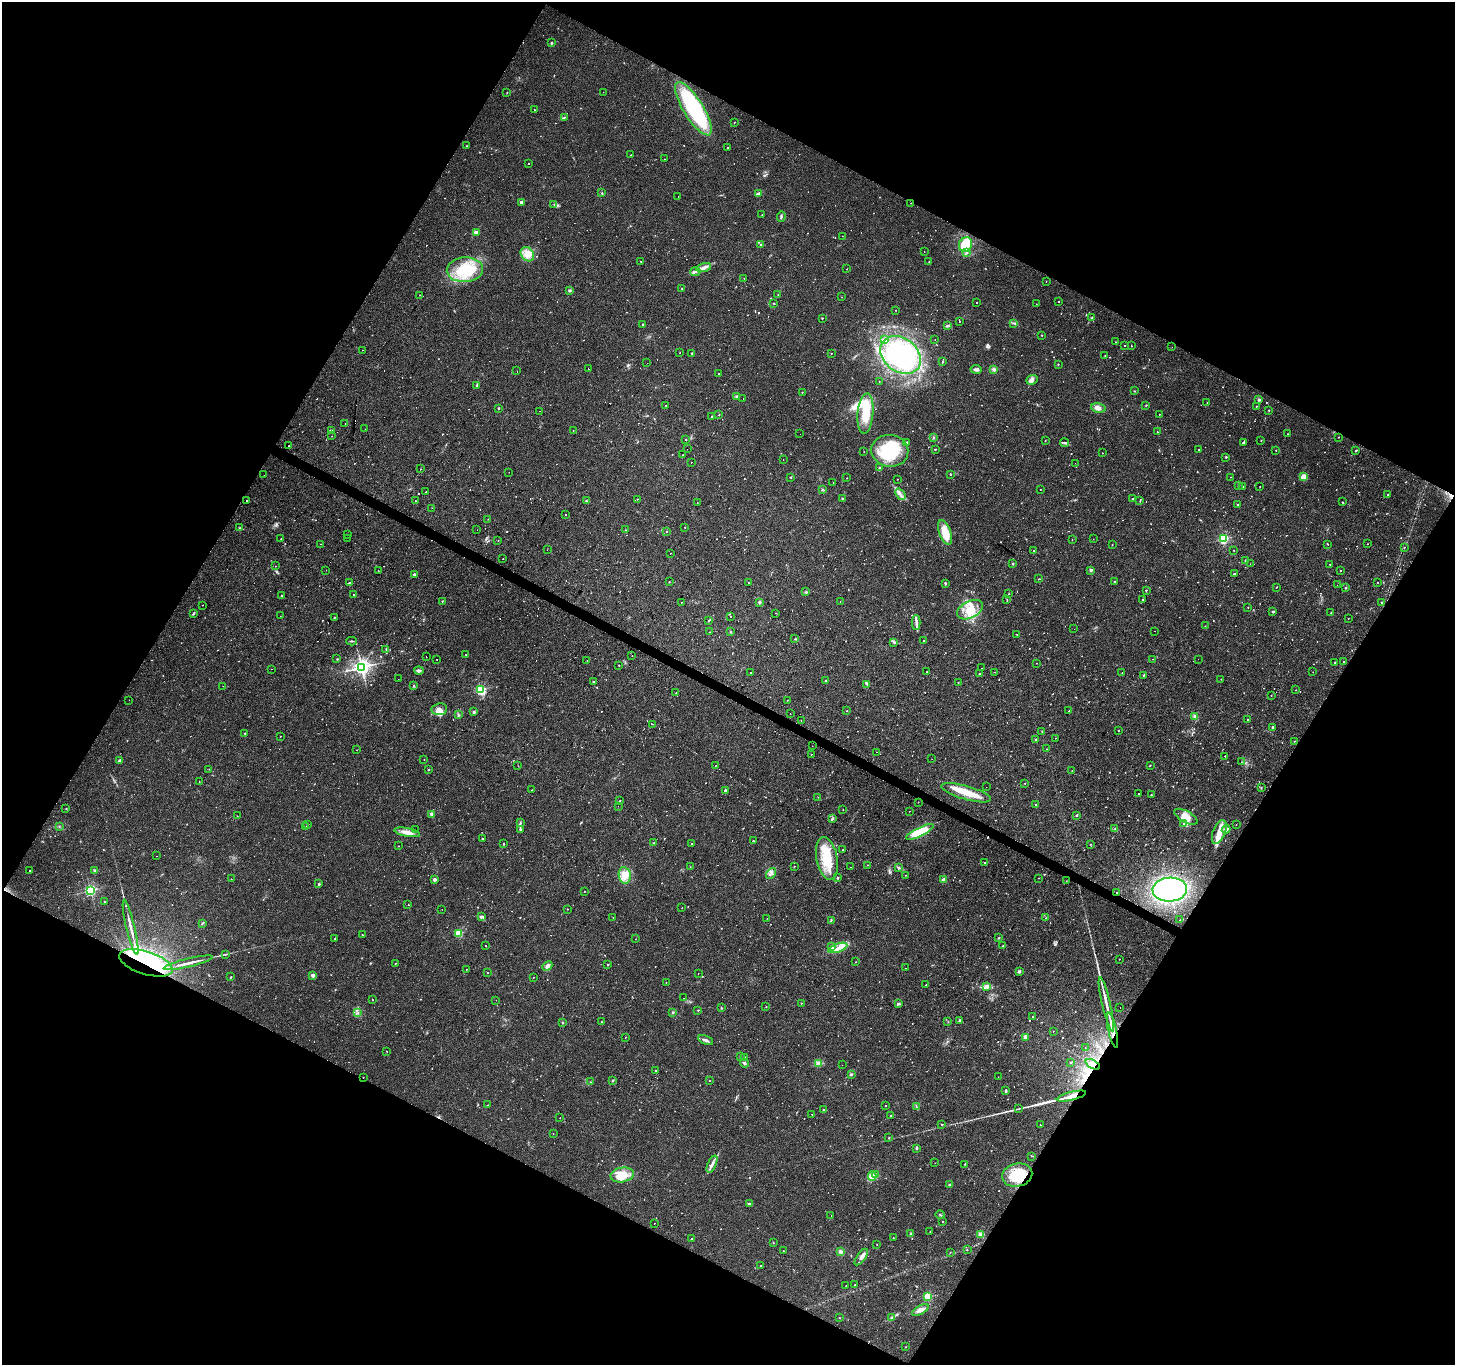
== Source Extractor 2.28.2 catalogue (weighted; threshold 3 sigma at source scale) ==
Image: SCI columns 4-5813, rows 259-5707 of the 5813 x 5898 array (HDU 1 of 3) = the unmasked area's bounding box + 8 px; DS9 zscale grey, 4 x 4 block average (1 PNG px = mean of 4 x 4 image px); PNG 1457 x 1367 px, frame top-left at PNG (2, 2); each listed source drawn as its Kron ellipse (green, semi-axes under 4 px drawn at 4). Shown black and unused: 47% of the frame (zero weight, under 2 of 3 exposures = <1% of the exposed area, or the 3 px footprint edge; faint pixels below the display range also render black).
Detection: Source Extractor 2.28.2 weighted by HDU 2 'WHT'. Background 0.0542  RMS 0.0044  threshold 0.0198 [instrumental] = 3 sigma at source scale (4.5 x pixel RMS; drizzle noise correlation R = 1.50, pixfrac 1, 0.0396/0.0396 arcsec/px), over >= 5 px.
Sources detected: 1309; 17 too faint to see at this stretch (4 x 4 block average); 5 inside a brighter object's white glare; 118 cosmic-ray / hot-pixel residue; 1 long thin detection or spike segment (spike, bleed or trail) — neither listed nor drawn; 5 coinciding with a brighter row at this scale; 27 inside a brighter listed object's ellipse — not listed separately; of the other 1136, all 500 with FLUX_AUTO >= 0.948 (the completeness limit of this list) listed and drawn (636 fainter detections not listed), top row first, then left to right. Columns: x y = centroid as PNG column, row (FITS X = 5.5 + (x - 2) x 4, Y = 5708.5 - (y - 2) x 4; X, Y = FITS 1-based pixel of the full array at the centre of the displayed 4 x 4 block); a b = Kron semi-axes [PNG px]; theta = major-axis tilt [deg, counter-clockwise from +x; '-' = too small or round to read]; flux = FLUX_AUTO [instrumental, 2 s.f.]
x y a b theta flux
551 43 2 2 - 9.6
507 92 2 2 - 1.2
603 92 2 2 - 1.4
693 109 31 10 -58 270
534 110 2 2 - 1.3
564 117 3 2 - 2.1
734 122 2 2 - 1.7
467 146 2 2 - 1.3
727 147 2 2 - 1.2
631 155 2 2 - 2.2
664 159 2 2 - 1.5
529 163 2 2 - 13
602 193 2 2 - 1.8
758 193 3 2 - 6.1
678 196 2 2 - 1.3
521 202 2 2 - 18
911 203 2 2 - 1.1
554 204 2 2 - 1.6
762 215 2 2 - 1.1
781 216 5 2 - 3.9
476 232 2 2 - 43
842 236 2 2 - 1
761 245 2 2 - 9.8
965 245 7 6 - 41
924 251 2 2 - 1.1
966 253 2 2 - 5.2
527 254 8 6 -50 22
641 261 2 2 - 1.6
929 262 2 2 - 2.5
704 267 7 4 15 12
847 269 2 2 - 1.1
465 270 18 12 5 90
695 271 5 2 - 5.1
744 278 2 2 - 1.2
1046 281 2 2 - 1.1
682 289 2 2 - 5.9
569 290 3 2 - 2.9
778 294 2 2 - 1.4
420 295 2 2 - 1
841 297 2 2 - 1.1
1059 301 2 2 - 1.9
977 302 2 2 - 1.5
774 303 2 2 - 4.4
1036 304 2 2 - 1.2
896 310 2 2 - 2
1092 317 4 2 - 1.9
822 318 2 2 - 4.1
960 321 2 2 - 1.5
1014 323 3 2 - 1.4
643 324 2 2 - 7.7
947 326 4 2 - 3.3
1042 335 2 2 - 1.6
884 339 3 2 - 3.3
935 340 2 2 - 0.97
1116 342 2 2 - 1.4
1125 346 2 2 - 1.1
1131 346 2 2 - 1.6
1172 347 2 2 - 1.7
362 350 2 2 - 1
680 353 2 2 - 1.4
692 353 2 2 - 1.6
831 353 2 2 - 1
901 355 22 16 -37 410
1105 356 2 2 - 2
942 362 3 2 - 1.7
647 363 2 2 - 1
1058 364 2 2 - 2.8
588 369 2 2 - 3.2
976 369 5 3 - 5.8
994 369 4 3 - 5.9
517 371 2 2 - 0.96
719 374 2 2 - 1.4
1032 380 6 4 23 9.3
879 382 2 2 - 1.3
476 385 2 2 - 1.9
1135 391 2 2 - 1.6
802 392 2 2 - 2.3
737 396 3 2 - 3.1
743 398 2 2 - 7
1259 400 3 2 - 3.7
1207 403 2 2 - 1.1
1146 405 2 2 - 1.7
666 406 2 2 - 2
1256 406 2 2 - 1.7
498 408 2 2 - 8.1
1098 408 7 4 -10 11
1269 410 2 2 - 1.4
539 411 2 2 - 1.9
865 413 20 8 85 78
1159 414 2 2 - 1.3
719 415 2 2 - 2.6
712 417 2 2 - 6
345 424 2 2 - 1.6
365 429 2 2 - 2.1
331 431 2 2 - 25
573 431 2 2 - 0.96
1157 432 2 2 - 1.3
800 434 2 2 - 2.1
1288 434 2 2 - 1.1
331 436 2 2 - 2
1339 437 2 2 - 1.2
934 438 2 2 - 1.3
686 440 2 2 - 3.9
1045 441 2 2 - 1.8
1261 441 2 2 - 1.3
906 442 2 2 - 2.2
1065 443 4 2 - 3.3
1243 443 2 2 - 5.5
289 446 2 2 - 9.7
687 449 2 2 - 1.8
935 449 2 2 - 3.7
1198 450 2 2 - 1.6
1276 450 2 2 - 1.6
1356 450 2 2 - 5.5
864 451 2 2 - 1.1
890 451 18 16 -9 140
1102 453 2 2 - 1.1
683 455 2 2 - 1.4
1226 457 2 2 - 5.7
783 459 2 2 - 1.8
691 462 2 2 - 4.6
1075 463 2 2 - 1.3
880 468 2 2 - 15
420 469 2 2 - 13
509 472 2 2 - 1.3
950 474 2 2 - 2.1
264 475 2 2 - 2
791 477 2 2 - 4.3
1230 477 2 2 - 0.97
1303 477 4 3 - 21
847 478 2 2 - 1.6
897 479 2 2 - 1.5
833 483 2 2 - 4.5
1238 486 2 2 - 1.1
1260 486 2 2 - 1.4
1243 487 2 2 - 0.97
1041 489 2 2 - 1
823 490 3 2 - 2.3
426 492 2 2 - 1.3
900 494 6 3 -52 9
1388 494 2 2 - 4.1
842 498 2 2 - 5.7
1133 498 2 2 - 1.3
637 499 2 2 - 1.7
246 501 2 2 - 2.3
416 501 2 2 - 3.3
586 501 2 2 - 1.6
1140 501 2 2 - 1.7
1342 502 2 2 - 1.1
697 503 2 2 - 1.3
1238 505 2 2 - 9.5
432 508 2 2 - 1.2
565 515 2 2 - 1.3
488 519 2 2 - 0.97
685 527 2 2 - 1.4
239 528 2 2 - 1.1
477 530 2 2 - 5
626 530 2 2 - 1
666 532 2 2 - 3.4
945 532 13 6 -71 55
348 534 2 2 - 1.7
347 538 2 2 - 1
281 539 2 2 - 1.1
1072 539 2 2 - 0.98
1093 539 2 2 - 0.95
1223 539 2 2 - 330
498 541 2 2 - 1
321 544 2 2 - 1.1
1112 544 2 2 - 1.3
1327 544 2 2 - 1.2
1367 544 2 2 - 1.3
1404 547 2 2 - 1.3
547 550 2 2 - 1.5
1234 550 2 2 - 1.9
1033 551 2 2 - 3.9
670 553 2 2 - 1.4
503 559 2 2 - 2
1245 560 2 2 - 3.1
1013 564 2 2 - 8.8
1250 564 2 2 - 1.7
1330 564 2 2 - 3
275 566 2 2 - 3.1
326 570 2 2 - 1.5
1091 570 2 2 - 17
378 571 2 2 - 1.6
1340 571 2 2 - 2.4
414 574 2 2 - 10
1234 574 2 2 - 4.5
1039 579 2 2 - 1.4
669 581 2 2 - 1.1
1115 582 2 2 - 3.8
349 583 4 2 - 2.2
749 583 2 2 - 1
945 583 3 2 - 2.4
1378 583 2 2 - 1.1
1337 585 2 2 - 1.1
1276 587 2 2 - 1.5
1346 588 2 2 - 7.8
1146 590 2 2 - 3.9
806 592 2 2 - 1.3
354 594 2 2 - 1.4
1008 594 2 2 - 1.8
282 596 2 2 - 5.9
1007 599 2 2 - 1.5
1142 599 2 2 - 3.1
442 601 2 2 - 2
681 602 2 2 - 1.5
759 602 2 2 - 16
840 602 2 2 - 2.4
1382 603 2 2 - 5.4
202 605 2 2 - 1.7
1248 607 2 2 - 1.9
970 610 14 8 27 51
1273 611 2 2 - 8.4
194 613 3 2 - 2.9
776 613 2 2 - 1.5
1331 613 2 2 - 1.1
280 616 2 2 - 1.5
730 616 2 2 - 1.9
334 617 3 2 - 1.2
1348 619 2 2 - 1.3
709 620 3 2 - 2.3
916 623 7 3 -90 7.7
1205 626 2 2 - 0.96
1074 629 2 2 - 7
1154 631 2 2 - 0.95
709 632 2 2 - 1.9
730 632 2 2 - 2.3
1017 634 2 2 - 3.3
795 639 2 2 - 1.7
923 640 2 2 - 2.8
352 641 5 2 - 3
894 642 3 2 - 1.9
386 649 3 2 - 0.99
466 654 2 2 - 2.9
632 655 2 2 - 3.9
426 657 2 2 - 4.1
337 659 2 2 - 3.2
437 659 2 2 - 1.4
1153 659 2 2 - 1.4
1198 659 2 2 - 1.1
587 661 2 2 - 1.3
1335 662 2 2 - 3.7
1344 662 2 2 - 2.6
1037 663 2 2 - 1.8
619 665 2 2 - 2.2
361 667 3 2 - 1300
981 668 2 2 - 2.9
271 669 2 2 - 1.3
419 670 5 3 - 5.9
750 672 2 2 - 1.6
927 672 2 2 - 1
995 672 2 2 - 1.2
1313 672 2 2 - 1.2
1122 673 2 2 - 1
979 674 2 2 - 8.9
1144 675 3 2 - 2
398 679 2 2 - 1.1
1221 679 2 2 - 1.3
826 681 2 2 - 3.4
593 682 2 2 - 5.6
958 683 2 2 - 0.99
867 684 3 2 - 2.3
413 685 3 2 - 1.3
223 686 2 2 - 1.8
481 690 2 2 - 300
1296 690 2 2 - 0.95
676 693 3 2 - 1.5
1271 695 2 2 - 2
129 700 2 2 - 4.5
787 700 2 2 - 0.97
439 709 8 6 6 19
847 711 2 2 - 1.6
1069 711 2 2 - 2
473 712 3 2 - 2.7
458 714 3 2 - 1.6
790 714 2 2 - 2
1194 716 4 2 - 3.8
801 720 2 2 - 1.3
1248 720 2 2 - 4.3
652 724 2 2 - 2.5
1272 727 2 2 - 6.5
1118 730 2 2 - 3.2
1042 731 2 2 - 2.1
245 733 2 2 - 3.7
280 736 2 2 - 1.6
1055 738 2 2 - 34
1036 740 2 2 - 6.8
1295 741 2 2 - 2.1
812 746 2 2 - 2.7
1046 749 2 2 - 1.2
357 750 2 2 - 8.1
877 752 2 2 - 1.4
811 754 2 2 - 1.4
1225 756 2 2 - 2.6
424 759 2 2 - 1.4
932 759 2 2 - 9.8
119 760 3 2 - 3.3
1241 762 2 2 - 1.3
1150 765 2 2 - 3
518 766 2 2 - 1.1
715 766 2 2 - 1.4
209 769 2 2 - 1.3
428 770 2 2 - 2
1072 770 2 2 - 1.4
199 782 2 2 - 1
1025 783 2 2 - 2.1
986 787 2 2 - 2.2
1261 788 2 2 - 1.2
532 790 2 2 - 1.2
725 790 2 2 - 2.4
966 793 26 6 -16 59
1138 794 2 2 - 1.6
1151 795 2 2 - 2.9
818 797 2 2 - 1.5
620 801 2 2 - 3.4
918 802 2 2 - 1.1
1036 804 2 2 - 2.2
618 806 2 2 - 13
66 809 2 2 - 2.1
843 810 2 2 - 1.1
910 811 2 2 - 3.1
432 814 2 2 - 30
1076 815 2 2 - 6.7
237 816 2 2 - 1
1186 817 13 5 -28 29
832 818 3 2 - 5.2
520 823 3 2 - 1.9
308 824 2 2 - 3.8
1184 824 2 2 - 1.5
1236 825 2 2 - 2.7
59 827 2 2 - 1.1
306 827 2 2 - 0.96
1115 829 2 2 - 1.3
1226 829 4 3 - 7.4
415 830 2 2 - 5.8
521 830 2 2 - 1.4
407 832 13 3 -11 22
920 832 15 4 26 78
1219 832 12 6 69 35
482 839 2 2 - 8.4
753 841 2 2 - 3
654 843 2 2 - 2
504 844 3 2 - 1.5
692 844 2 2 - 2.6
1090 844 2 2 - 2.2
399 846 2 2 - 0.96
843 850 2 2 - 4.1
157 856 2 2 - 2.2
827 858 21 10 -79 90
985 862 2 2 - 1.5
868 865 2 2 - 1.2
794 866 2 2 - 1.1
690 867 2 2 - 1.2
851 867 2 2 - 1
899 867 3 2 - 2.4
29 871 2 2 - 2.3
95 871 2 2 - 24
771 874 6 3 53 6.4
625 875 8 6 -81 22
905 875 2 2 - 1.2
838 878 2 2 - 7.5
1038 878 2 2 - 1.3
231 879 2 2 - 4
434 879 2 2 - 24
944 879 4 2 - 6.6
1066 881 2 2 - 0.98
319 884 2 2 - 8.4
90 890 2 2 - 470
1170 890 17 12 3 520
584 891 2 2 - 1.2
1117 893 2 2 - 2.2
105 901 2 2 - 5
408 904 2 2 - 19
682 908 2 2 - 1.1
442 909 2 2 - 1
567 909 2 2 - 2.1
481 917 3 2 - 7.4
613 917 2 2 - 1.1
767 918 2 2 - 1.2
1046 918 2 2 - 1.6
831 920 3 2 - 1.8
1180 920 2 2 - 1.3
202 923 4 2 - 2.3
131 927 28 2 -77 21
459 933 2 2 - 160
362 935 2 2 - 1.8
998 938 2 2 - 1.1
334 939 2 2 - 1.2
636 939 2 2 - 3.6
486 945 2 2 - 3.5
831 946 2 2 - 1.9
1003 946 3 2 - 1.5
838 948 10 4 19 19
225 954 2 2 - 2.5
1119 959 2 2 - 10
856 962 2 2 - 1.7
146 963 28 11 -18 410
188 963 25 2 13 21
395 963 2 2 - 1.2
608 964 2 2 - 4.8
547 966 5 3 - 11
906 968 2 2 - 3.6
466 969 2 2 - 1
1019 971 2 2 - 16
487 973 2 2 - 1.9
698 973 2 2 - 1.1
313 975 2 2 - 28
231 976 2 2 - 1.9
533 977 2 2 - 1.1
666 983 2 2 - 1.5
926 984 2 2 - 1.1
986 986 3 2 - 9.7
684 998 2 2 - 4.7
373 1000 2 2 - 0.98
496 1000 2 2 - 3
801 1003 2 2 - 1.1
898 1004 4 2 - 4.9
1106 1004 28 2 -77 29
766 1007 2 2 - 2.1
721 1008 3 2 - 1.7
1120 1008 2 2 - 1.4
698 1010 2 2 - 2.9
673 1012 3 2 - 2.2
358 1013 3 2 - 2.7
1032 1017 2 2 - 1.7
960 1020 2 2 - 13
602 1022 2 2 - 1.5
948 1022 2 2 - 1.1
563 1023 2 2 - 3.8
1112 1030 18 2 -78 37
1053 1031 2 2 - 1.1
1026 1037 2 2 - 50
625 1038 2 2 - 1.2
706 1040 8 3 -22 7.2
1085 1048 2 2 - 3.5
387 1051 2 2 - 1.9
740 1057 2 2 - 1.2
744 1057 2 2 - 2.2
1070 1062 2 2 - 1.2
744 1063 5 2 - 5.7
819 1063 3 2 - 1.9
1093 1064 8 3 -28 8.2
842 1065 2 2 - 1.3
656 1070 2 2 - 2.7
852 1074 2 2 - 2
363 1077 2 2 - 1.5
998 1077 2 2 - 2
613 1080 2 2 - 2.1
709 1081 2 2 - 2
590 1082 2 2 - 0.98
1006 1091 3 2 - 4
1071 1096 15 2 14 36
488 1105 2 2 - 1.1
886 1106 2 2 - 2.6
916 1107 2 2 - 1.1
1019 1109 3 2 - 1.9
823 1110 2 2 - 2.8
812 1114 2 2 - 1.6
891 1116 2 2 - 4.2
560 1118 2 2 - 5.1
942 1124 2 2 - 3.9
1040 1125 2 2 - 1.6
553 1133 2 2 - 1.2
889 1138 2 2 - 2.5
916 1148 2 2 - 7.3
1032 1156 2 2 - 0.98
935 1163 2 2 - 1.1
712 1164 9 2 64 9.9
965 1164 2 2 - 0.98
876 1174 2 2 - 1.5
622 1175 12 7 10 47
1017 1175 15 11 14 82
872 1176 4 3 - 8.1
949 1185 3 2 - 2
749 1204 4 2 - 4.5
831 1215 2 2 - 1
940 1215 5 2 - 2.2
943 1221 2 2 - 3.1
654 1223 2 2 - 5
930 1232 2 2 - 1.5
911 1233 2 2 - 12
981 1234 4 2 - 10
893 1238 2 2 - 1.2
691 1239 2 2 - 2.6
773 1242 2 2 - 1.4
877 1244 2 2 - 1.7
967 1250 2 2 - 1.6
783 1251 2 2 - 2.1
841 1252 4 3 - 5.1
950 1252 2 2 - 1.4
861 1257 10 3 54 16
761 1266 2 2 - 2.4
855 1285 2 2 - 2.8
846 1286 2 2 - 1.2
928 1297 2 2 - 180
920 1310 9 3 28 15
892 1317 3 2 - 2.3
839 1318 2 2 - 1.5
905 1347 2 2 - 1.1
Overlapping masked pixels (flux is a lower limit): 9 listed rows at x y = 911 203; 1170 890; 1117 893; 146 963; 1112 1030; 1093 1064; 363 1077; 1071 1096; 1017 1175
Diffuse or blended objects may show on this block-average render without a row.